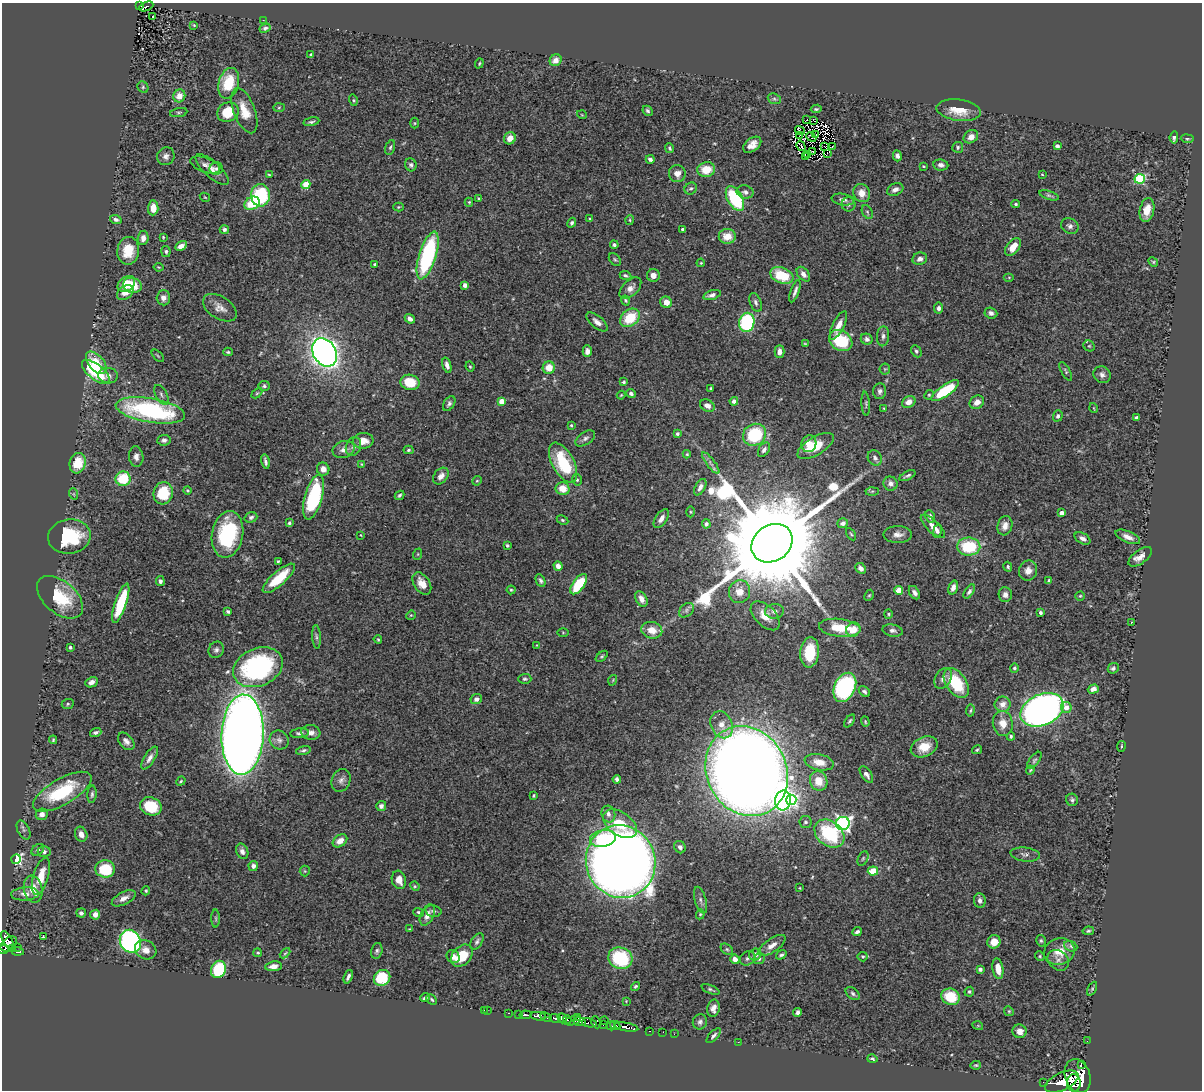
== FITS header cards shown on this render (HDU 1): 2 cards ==
NAXIS1  =                 1200
NAXIS2  =                 1088

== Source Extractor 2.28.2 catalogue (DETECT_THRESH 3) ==
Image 1200 x 1088 px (HDU 1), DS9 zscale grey, 1 PNG px = 1 image px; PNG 1204 x 1092 px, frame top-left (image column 1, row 1088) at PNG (2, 3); each listed source drawn as its Kron ellipse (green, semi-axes under 4 px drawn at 4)
Background 0.866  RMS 0.027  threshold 0.0815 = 3 sigma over >= 5 px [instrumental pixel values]
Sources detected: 449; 2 with non-positive FLUX_AUTO (blend fragments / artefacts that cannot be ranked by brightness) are neither listed nor drawn; the other 447 listed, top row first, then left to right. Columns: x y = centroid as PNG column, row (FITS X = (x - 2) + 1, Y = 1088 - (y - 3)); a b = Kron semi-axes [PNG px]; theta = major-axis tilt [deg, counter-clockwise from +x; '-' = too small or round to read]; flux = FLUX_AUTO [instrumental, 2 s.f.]
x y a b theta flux
140 6 4 2 - 36
146 6 7 3 24 16
153 16 2 2 - 2
263 20 2 2 - 5.4
194 25 3 2 - 1.4
265 28 6 4 28 3.9
311 54 3 3 - 1.9
556 60 6 5 - 15
479 63 5 4 - 2.1
229 83 15 10 75 63
143 87 6 5 - 3.2
179 96 6 6 - 18
774 99 7 5 -21 3.3
353 100 5 4 - 2.4
279 108 6 4 2 2.4
816 109 5 3 - 2.8
959 110 22 10 -8 38
244 111 23 10 -69 36
648 111 5 4 - 3.8
228 112 11 9 27 56
179 113 8 4 10 3.2
582 115 5 3 - 1.4
807 119 3 2 - 2.1
813 120 3 2 - 350
311 122 8 4 12 3.7
415 123 5 3 - 1.8
800 130 5 2 - 0.3
815 135 4 2 - 1.9
799 136 3 2 - 0.27
811 137 5 2 - 1.2
971 137 8 6 33 11
1174 137 6 4 84 5.3
510 138 6 5 - 16
1187 139 6 4 -7 2.8
752 145 10 6 37 15
801 146 5 2 - 0.91
1057 146 4 3 - 7.1
390 147 8 4 72 3.5
825 147 4 2 - 1.2
832 147 2 2 - 1.5
958 147 5 5 - 3.4
670 148 5 3 - 3
812 151 4 2 - 2.9
827 153 2 2 - 1.5
808 154 4 2 - 1.6
166 156 9 8 - 7.8
805 156 4 2 - 1.6
897 156 5 4 - 5.6
650 159 4 4 - 6.3
205 165 15 7 -20 9.6
411 165 6 5 - 4.4
941 165 7 5 -8 6.5
923 166 3 2 - 1.8
216 168 7 6 - 4.5
212 170 21 8 -41 16
706 170 9 7 11 39
677 174 8 8 - 12
1042 174 4 2 - 1.3
269 175 4 3 - 2.1
1140 179 5 5 - 160
306 184 4 4 - 52
691 188 6 5 - 3.8
895 189 8 6 22 8.6
745 192 8 6 -13 6.3
862 193 9 8 - 18
260 195 11 9 90 140
1049 195 10 4 -19 3.8
205 197 5 4 - 1.8
735 198 13 7 -61 140
479 199 3 3 - 3.4
843 200 11 5 -9 7.8
469 202 4 4 - 2.3
252 203 8 6 31 57
849 204 7 7 - 4.8
1016 204 4 3 - 3.5
398 207 5 4 - 2.1
153 208 7 5 87 22
1147 210 12 7 78 23
867 212 7 5 -61 3.1
590 218 3 2 - 1.5
116 219 6 4 -19 5.1
630 220 5 3 - 2
572 223 5 4 - 3.7
1070 226 9 7 -30 7.3
224 229 4 4 - 4.7
683 229 3 3 - 5.3
727 236 8 7 - 27
163 237 3 3 - 1.6
143 238 7 5 82 9.9
614 245 4 4 - 3.5
181 246 6 4 29 11
1013 247 10 6 52 23
128 251 14 11 81 41
166 251 5 4 - 3.5
428 256 25 8 72 240
615 259 7 5 -49 3
920 259 7 6 - 7.2
1153 262 5 4 - 2.3
701 263 4 3 - 1.8
375 264 4 3 - 2.4
158 267 5 3 - 1.7
803 274 8 5 -52 9.4
625 275 6 4 -24 3.5
653 275 6 6 - 10
782 275 12 8 -21 65
1009 277 5 3 - 1.6
126 284 9 7 37 30
132 285 9 7 -19 42
465 285 4 4 - 11
630 288 13 7 45 11
795 291 12 3 71 6.6
125 293 9 6 38 19
712 295 9 4 17 7.9
163 298 7 6 - 10
625 300 5 3 - 2.4
666 302 6 5 - 16
756 302 10 5 -68 5.6
220 308 19 11 -32 16
939 308 5 4 - 6.3
991 313 6 5 - 7.1
630 318 11 8 38 56
410 319 5 4 - 6.4
597 322 13 6 -40 10
747 322 9 7 78 210
838 325 15 5 63 17
883 336 10 6 84 6.9
867 339 6 5 - 5.3
841 341 12 9 -33 84
805 344 4 3 - 2.1
1089 346 6 5 - 2.9
587 351 6 4 -90 8.8
916 351 6 5 - 3.8
228 352 5 4 - 2.4
325 352 15 11 -58 1400
779 352 6 5 - 12
158 356 7 3 -45 2.1
96 363 13 7 -50 44
447 365 8 4 -73 7.6
470 367 5 3 - 2.1
549 368 6 6 - 26
885 369 5 5 - 2.3
1066 371 10 3 -61 3.1
96 372 16 7 -39 110
1102 375 9 8 - 7.9
108 376 9 7 -4 10
410 382 9 7 -12 45
624 382 3 3 - 2.8
264 386 5 5 - 3.9
711 388 3 3 - 2.4
945 390 16 5 35 99
880 391 8 6 80 5.7
257 393 6 4 44 2.3
631 394 5 4 - 5.1
161 395 11 5 -61 5.9
621 395 4 3 - 1.8
929 395 5 4 - 2.2
502 401 4 4 - 27
734 401 4 4 - 7.8
909 402 7 5 31 15
977 402 7 6 - 13
449 403 8 5 58 4.8
866 404 12 3 -86 3.1
707 406 8 6 -29 11
884 408 3 2 - 1.5
1094 408 5 3 - 1.4
150 410 35 12 -10 290
1058 416 5 5 - 4.7
1136 418 4 3 - 6.8
571 425 3 3 - 2.5
677 434 4 4 - 3.5
755 435 12 10 34 120
585 438 11 6 33 6.4
164 440 7 5 6 6.1
363 441 10 8 2 19
809 444 8 7 - 20
816 446 20 9 31 43
353 447 10 7 70 9
344 449 11 8 19 11
408 450 5 4 - 2.8
764 450 8 5 56 6.5
687 454 4 4 - 2.2
136 457 10 7 -83 9.7
875 458 8 6 -54 7
265 462 7 3 -78 4.5
78 463 10 8 73 43
563 463 22 11 -61 110
711 463 13 4 -53 6.7
362 464 4 3 - 1.9
323 469 6 6 - 11
441 476 9 6 50 11
907 476 9 3 28 4
123 479 7 7 - 67
577 480 6 4 -75 3.1
477 481 5 4 - 2.4
890 484 7 7 - 10
700 487 9 5 61 9.1
563 489 7 6 - 28
188 490 4 4 - 2.7
872 491 6 4 2 3.1
163 493 11 9 75 63
74 494 6 3 -71 2.2
399 495 5 4 - 3.3
314 497 23 8 75 140
690 512 5 3 - 2.1
1062 513 4 4 - 12
251 517 6 5 - 4
930 517 6 4 -66 7.2
661 519 11 5 55 10
562 520 6 4 -27 2.9
289 523 3 3 - 3.4
843 523 5 4 - 8.5
706 524 4 4 - 3.9
933 526 15 6 -44 15
1005 526 10 7 75 13
937 531 6 4 76 5.2
227 534 23 15 80 160
851 534 7 3 -57 2.4
898 534 14 8 0 13
361 535 4 2 - 1.5
69 537 21 17 6 99
1128 537 13 5 -23 11
1082 538 9 5 -30 7.4
772 543 22 18 35 77000
507 545 3 3 - 2.4
969 547 11 9 -3 95
418 554 6 3 71 1.9
1140 557 14 6 37 13
278 561 3 3 - 2.3
558 566 5 4 - 11
1008 567 5 4 - 2.8
861 568 6 4 -43 8.9
1028 571 10 9 - 15
279 578 20 7 41 54
160 581 5 4 - 4.7
541 581 7 4 -66 4
1049 581 4 3 - 4
422 583 12 8 -57 21
579 584 12 5 53 85
953 587 7 4 71 8.6
511 590 4 4 - 2.4
899 590 4 4 - 42
739 592 11 10 - 25
969 592 8 4 55 4.7
914 593 7 5 -58 6.6
869 595 6 4 65 2.5
1005 595 7 6 - 9.2
1080 596 5 4 - 2.2
60 597 27 16 -40 79
641 599 8 5 -62 12
121 603 20 5 71 92
686 610 8 6 43 5.2
228 611 4 3 - 3.6
775 611 9 7 4 8.9
1040 613 4 3 - 3.6
888 614 4 4 - 2.1
411 615 5 4 - 1.8
765 616 18 10 -44 28
1132 622 3 2 - 1.2
840 628 21 9 -6 55
652 630 10 8 -14 25
853 630 7 6 - 25
893 631 10 6 -12 6.3
563 632 6 4 -1 1.9
316 637 12 4 -87 4.7
378 639 4 3 - 2.2
537 645 3 3 - 1.1
70 647 3 3 - 3.4
216 650 8 7 - 5.9
810 652 15 9 85 64
602 656 7 4 40 2.8
258 667 26 19 23 290
1014 668 5 4 - 3.3
1113 668 6 5 - 4.2
525 679 6 5 - 3.6
943 679 11 8 59 11
613 680 5 3 - 1.7
91 682 6 5 - 8.4
956 683 16 10 -55 83
845 687 15 10 64 270
1093 689 5 4 - 10
864 692 6 4 -44 4.8
476 699 6 5 - 6.7
68 704 6 5 - 2.9
1003 704 8 7 - 15
1066 707 5 5 - 15
1042 710 22 15 24 1100
970 711 6 4 81 2.5
850 721 7 4 53 3.1
865 722 5 4 - 2.1
1003 723 12 10 -81 22
722 725 14 10 -66 22
96 732 6 3 19 4.5
311 732 9 7 -8 9.9
300 733 9 5 6 6
243 735 40 21 88 2800
1011 736 4 4 - 2.7
53 740 4 3 - 2.3
279 740 10 9 - 8.7
126 741 10 6 -49 8.1
1121 746 5 3 - 1.9
924 747 14 9 23 31
303 750 7 4 16 4.2
977 750 5 3 - 2.6
150 758 13 5 58 9.3
1034 760 10 4 53 4.2
819 762 15 8 -12 24
1030 770 4 3 - 1.9
747 771 46 40 -63 5000
866 774 9 5 -55 7.7
617 779 4 4 - 4.9
341 780 12 9 69 9.3
181 781 5 3 - 2.1
819 781 10 8 -65 33
62 792 33 13 29 130
92 794 9 4 85 4.2
533 796 3 3 - 2.3
783 800 10 8 83 120
791 800 5 5 - 200
1072 800 6 6 - 4.2
151 806 11 9 -21 65
381 806 5 5 - 6.4
42 814 6 5 - 12
608 814 8 7 - 7.5
805 822 6 6 - 4.2
843 823 7 6 - 510
620 824 19 11 -35 58
24 830 10 5 -63 6.6
81 834 8 6 -69 12
829 834 16 12 -39 140
603 838 13 8 10 67
340 841 8 5 36 15
680 847 6 5 - 6.2
38 850 7 5 37 4
242 851 8 6 -65 6.7
44 852 6 5 - 5.1
1025 854 15 7 -7 7.8
863 858 7 5 63 3.2
16 859 5 4 - 290
621 862 37 34 -68 2900
253 866 5 4 - 7.2
105 869 10 8 -5 89
305 871 5 5 - 2.3
873 871 5 4 - 40
41 876 19 7 74 39
399 880 9 7 -74 17
415 886 5 4 - 2.3
799 888 2 2 - 1.5
33 889 13 9 -78 27
146 891 4 4 - 2.3
25 894 14 6 3 11
124 898 13 6 26 11
700 900 14 5 -74 6.4
980 901 7 6 - 7.1
433 911 8 5 -12 4.6
419 912 6 4 -18 3.4
81 913 5 4 - 5
700 914 5 4 - 2.5
95 915 5 5 - 11
427 915 11 6 65 11
216 918 9 4 -89 3
410 929 3 2 - 1.7
1088 931 6 4 10 2.7
857 932 5 3 - 4.5
43 937 3 3 - 2.2
7 940 9 4 -60 260
130 941 12 10 -60 610
477 941 9 5 57 5.2
1041 941 6 4 -74 3.1
994 942 7 6 - 23
9 944 9 6 38 370
772 945 15 6 34 13
1071 946 7 5 -23 3.9
18 947 2 2 - 5
3 949 5 3 - 200
13 949 3 3 - 46
727 949 7 5 -39 3.1
146 950 11 9 -26 16
377 951 8 5 76 4.4
18 952 6 3 -2 140
1059 952 15 13 19 31
258 953 4 3 - 2.3
285 953 6 3 44 2.2
755 954 6 6 - 9.4
781 955 6 4 35 4.1
462 956 13 9 47 49
1040 956 5 4 - 2.5
453 957 7 6 - 10
863 957 5 5 - 2.9
620 958 12 10 -23 120
747 958 8 6 29 6
735 959 5 4 - 11
759 959 6 5 - 3.6
1058 960 11 9 -42 8.9
273 966 8 5 7 11
218 969 9 7 66 110
980 969 4 4 - 5.2
998 969 10 5 -80 21
348 977 7 3 69 5.7
382 978 9 7 41 100
636 986 5 3 - 2.8
710 989 10 3 -22 3.3
1092 989 7 4 63 2.7
969 992 5 4 - 2.9
853 994 8 5 -40 4.5
951 997 9 8 - 57
425 998 5 3 - 5.1
432 999 6 4 -46 3
626 1001 4 4 - 1.4
713 1008 9 6 78 10
484 1010 2 2 - 6.7
487 1010 3 2 - 5.4
1009 1011 5 4 - 2.2
798 1012 4 4 - 5.2
508 1013 3 2 - 19
518 1014 2 2 - 9.9
526 1015 6 3 -5 120
538 1016 8 3 -6 750
546 1017 6 3 -27 310
578 1017 3 2 - 63
555 1018 6 3 -19 57
562 1018 5 3 - 540
567 1020 4 3 - 160
573 1021 9 4 16 260
605 1021 4 2 - 100
579 1022 6 3 -9 290
596 1022 6 4 -64 240
700 1022 7 7 - 6.2
589 1023 7 4 -11 290
603 1025 2 2 - 11
615 1025 5 4 - 270
611 1026 4 3 - 200
978 1026 5 3 - 1.6
626 1027 12 4 -10 800
650 1031 3 2 - 3.4
1020 1031 7 6 - 13
663 1032 2 2 - 5.4
674 1034 2 2 - 4.6
714 1036 9 4 45 4.9
1087 1041 2 2 - 6.6
738 1042 2 2 - 8.6
872 1059 5 3 - 2.8
1081 1064 2 2 - 4900
976 1065 5 3 - 2.2
1078 1076 17 12 -71 3900
1062 1081 18 8 26 2900
1043 1082 2 2 - 17
1074 1083 8 7 - 1500
At the frame edge (FLAGS 8, measured only in part): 1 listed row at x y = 3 949
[2 non-positive-flux detections neither listed nor drawn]